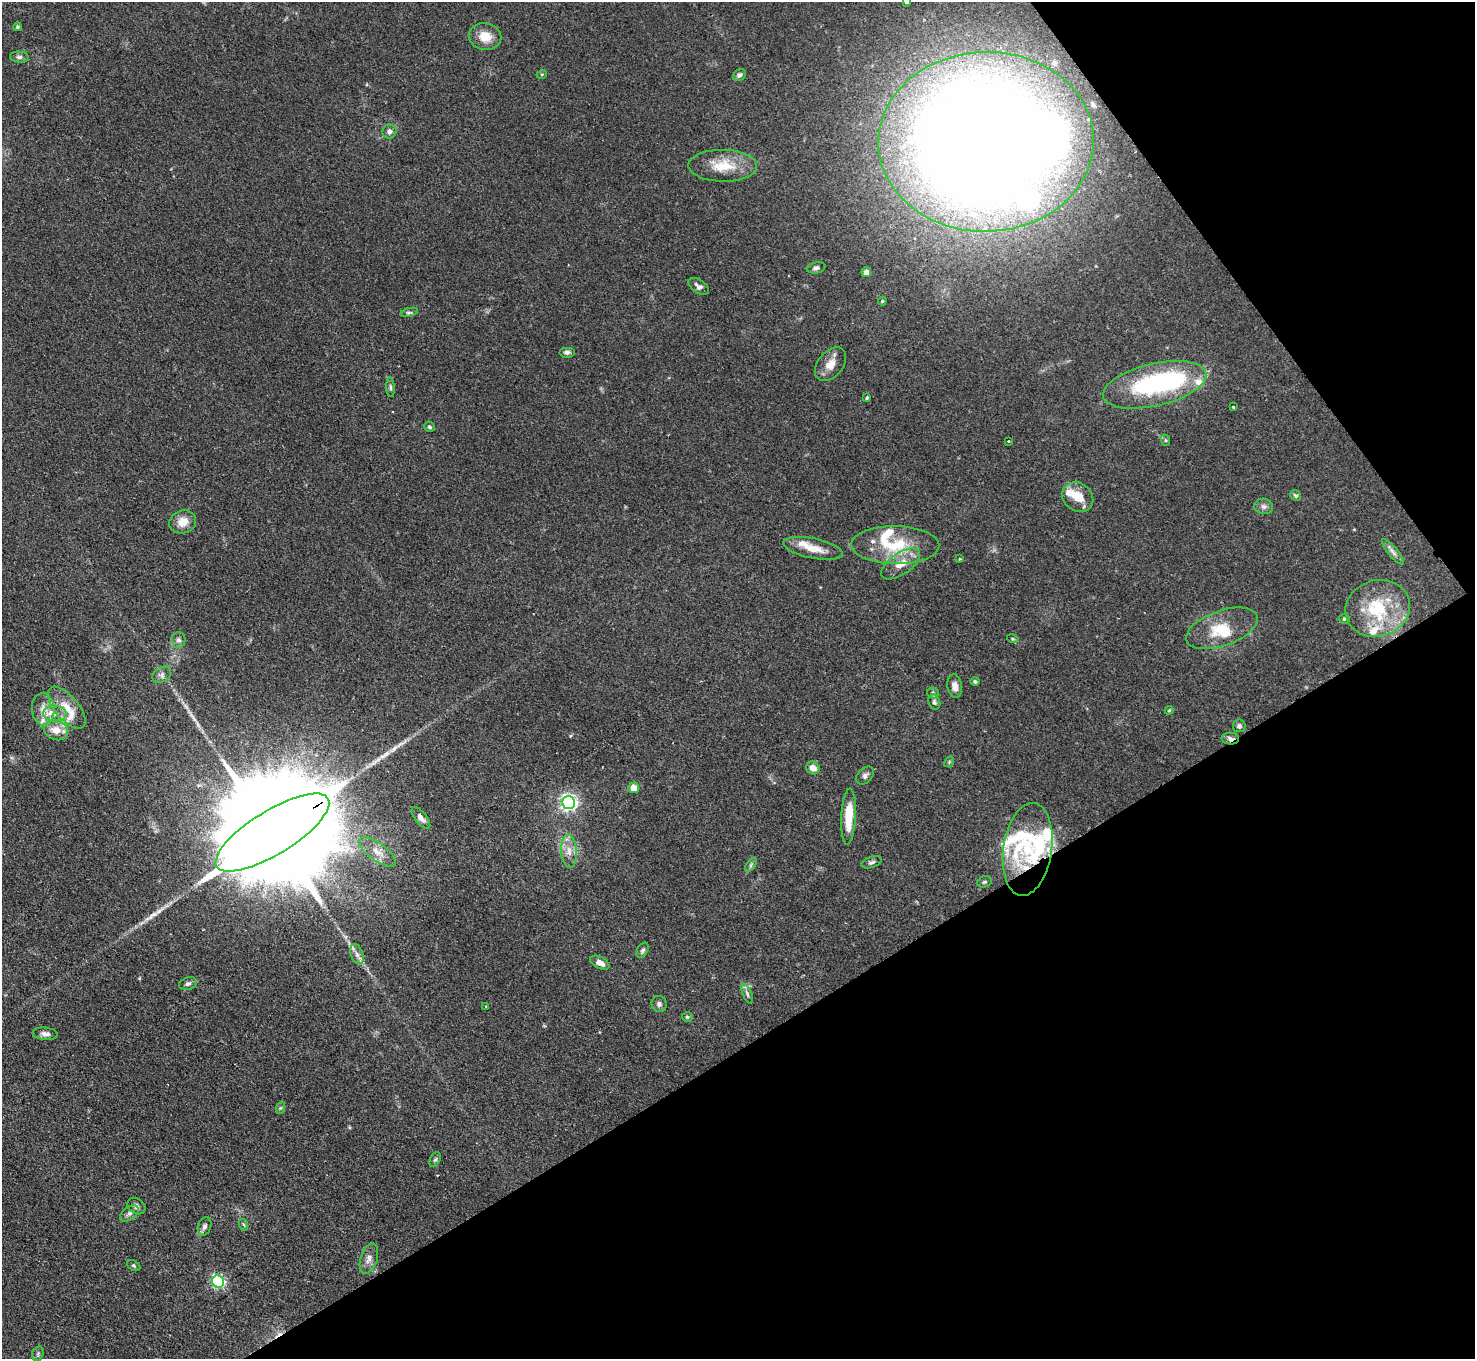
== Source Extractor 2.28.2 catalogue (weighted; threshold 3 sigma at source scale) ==
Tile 12 of 4 x 4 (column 4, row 3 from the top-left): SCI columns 4422-5894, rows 1658-3014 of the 5895 x 5888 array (HDU 1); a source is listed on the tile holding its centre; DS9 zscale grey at full resolution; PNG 1477 x 1361 px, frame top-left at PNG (2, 2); each listed source drawn as its Kron ellipse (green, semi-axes under 4 px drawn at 4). Shown black and unused: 30% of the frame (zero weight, under 2 of 3 exposures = <1% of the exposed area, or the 3 px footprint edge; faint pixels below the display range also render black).
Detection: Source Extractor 2.28.2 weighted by HDU 2 'WHT'; one run over the whole footprint, this tile lists its part. Background 0.0825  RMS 0.0059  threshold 0.0266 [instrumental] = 3 sigma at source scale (4.5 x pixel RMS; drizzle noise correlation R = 1.50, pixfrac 1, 0.05/0.05 arcsec/px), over >= 5 px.
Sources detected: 105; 4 inside a brighter object's white glare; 1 long thin detection or spike segment (spike, bleed or trail) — neither listed nor drawn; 18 inside a brighter listed object's ellipse — not listed separately; the other 82 listed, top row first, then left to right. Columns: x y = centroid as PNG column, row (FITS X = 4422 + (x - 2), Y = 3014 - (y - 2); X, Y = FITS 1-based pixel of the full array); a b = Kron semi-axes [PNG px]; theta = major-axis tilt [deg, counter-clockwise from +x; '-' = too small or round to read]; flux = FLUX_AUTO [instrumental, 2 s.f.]
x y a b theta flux
907 2 4 3 - 2
17 27 4 4 - 0.82
485 37 16 13 -11 9.4
19 57 9 5 -5 1.9
542 74 5 3 - 0.51
739 75 7 5 37 1.9
389 131 7 7 - 2.3
986 142 108 90 1 1700
723 166 34 16 -1 16
816 268 9 5 11 1.7
866 272 5 4 - 4
699 286 11 6 -34 2.4
882 301 4 3 - 0.64
409 312 9 3 13 1.1
567 352 8 5 0 1.7
830 364 19 12 50 6.9
1154 385 53 21 13 95
390 387 9 4 -85 1.1
867 398 4 4 - 0.75
1233 407 3 3 - 1.1
429 427 5 5 - 0.96
1165 440 6 3 -71 0.75
1008 441 3 2 - 0.8
1295 495 6 5 - 1.1
1078 497 16 13 -37 9.5
1264 506 9 8 - 2.2
183 522 13 11 19 7.2
895 545 44 19 -1 30
813 548 30 10 -12 9.4
1393 552 16 4 -51 2.7
960 559 3 2 - 0.58
901 564 22 10 34 8.9
1378 608 33 28 17 35
1344 619 5 5 - 0.87
1222 628 38 17 20 19
1013 639 6 3 -18 0.69
179 640 7 7 - 2
162 675 10 7 32 2.2
975 681 4 4 - 1.1
955 686 12 7 -81 3.9
933 693 6 5 - 1
934 702 8 6 -72 1.5
67 708 25 12 -50 11
43 709 16 11 -86 6.6
1169 710 4 3 - 0.64
55 714 11 7 -3 4.4
1239 726 6 6 - 1.5
56 730 12 9 -21 7.3
1230 739 9 6 -5 2.5
949 762 6 4 50 0.73
813 768 7 6 - 4
865 775 11 7 43 2.1
634 788 5 5 - 6.3
569 803 6 6 - 190
849 816 28 7 87 15
421 818 13 6 -52 3.4
272 833 65 22 32 39000
1028 849 47 24 81 42
569 851 16 8 -87 5.6
377 852 22 8 -36 6.5
872 862 10 5 19 1.6
751 865 8 4 54 1.3
984 882 7 5 16 1.2
642 950 8 5 58 1.3
357 954 10 6 -69 2.7
600 963 10 6 -29 4
188 984 9 6 19 1.8
747 994 10 4 -67 1.7
659 1004 8 7 - 1.9
486 1006 3 2 - 0.59
687 1017 5 5 - 1
45 1034 12 6 -6 2.8
280 1108 6 4 71 0.86
435 1159 7 5 62 0.99
136 1206 10 7 -36 2.3
129 1213 10 6 36 2.1
244 1225 6 4 -71 0.82
205 1226 9 6 72 2.2
369 1259 15 8 72 4
134 1266 7 5 -32 0.98
218 1281 6 5 - 96
38 1354 7 5 71 1.2
Overlapping masked pixels (flux is a lower limit): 3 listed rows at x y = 986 142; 1230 739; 272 833
Isophote crosses this tile's border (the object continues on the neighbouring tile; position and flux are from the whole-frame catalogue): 2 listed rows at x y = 907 2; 986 142